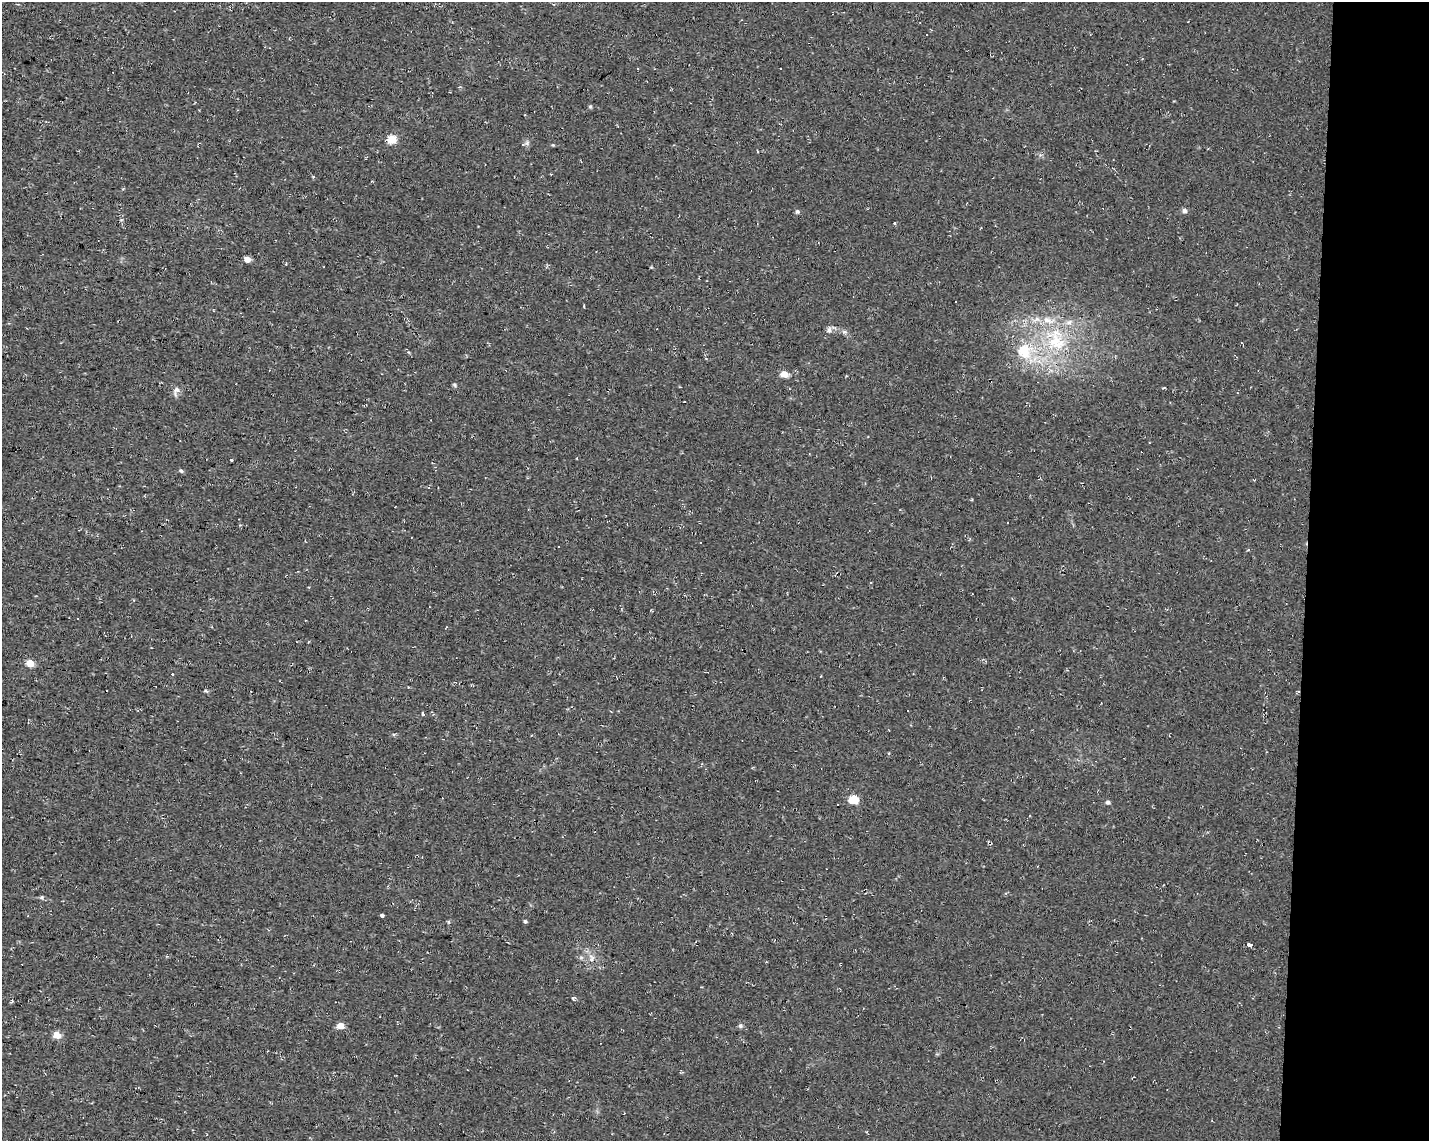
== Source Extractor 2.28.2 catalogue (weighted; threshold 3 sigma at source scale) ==
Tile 9 of 3 x 4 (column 3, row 3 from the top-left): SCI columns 3136-4562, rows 1141-2279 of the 4791 x 4560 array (HDU 1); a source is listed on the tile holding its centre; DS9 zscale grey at full resolution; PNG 1431 x 1143 px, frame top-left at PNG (2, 2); no overlay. Shown black and unused: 9% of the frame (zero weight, under 2 of 3 exposures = <1% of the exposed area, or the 3 px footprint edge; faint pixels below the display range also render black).
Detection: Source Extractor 2.28.2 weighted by HDU 2 'WHT'; one run over the whole footprint, this tile lists its part. Background 0.012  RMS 0.008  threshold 0.0358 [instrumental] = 3 sigma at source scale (4.5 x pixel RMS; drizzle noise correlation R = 1.50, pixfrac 1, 0.0396/0.0396 arcsec/px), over >= 5 px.
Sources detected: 46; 6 cosmic-ray / hot-pixel residue — not listed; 2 inside a brighter listed object's ellipse — not listed separately; the other 38 listed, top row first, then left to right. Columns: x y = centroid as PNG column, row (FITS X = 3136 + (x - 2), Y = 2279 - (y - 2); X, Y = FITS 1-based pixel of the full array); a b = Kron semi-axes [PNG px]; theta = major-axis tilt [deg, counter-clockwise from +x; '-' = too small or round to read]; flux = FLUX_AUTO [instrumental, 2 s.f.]
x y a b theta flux
638 68 3 2 - 1.4
781 68 3 2 - 0.87
590 106 6 4 0 0.95
392 139 5 5 - 30
527 143 7 5 47 1.9
313 177 5 3 - 0.72
1184 211 7 5 -16 2.3
797 212 6 5 - 1.5
895 223 4 3 - 0.81
247 259 5 4 - 9.2
324 266 2 2 - 0.57
955 301 3 2 - 0.89
830 330 9 5 86 2.3
844 332 8 5 -24 2.1
1056 340 41 29 -77 68
1024 351 21 18 -65 27
784 374 5 4 - 14
455 385 6 3 -71 1
176 390 14 7 72 3.8
230 460 3 3 - 2.8
181 471 5 4 - 1.3
1008 522 2 2 - 0.63
700 542 3 3 - 1.9
78 619 3 2 - 0.86
30 663 5 4 - 17
206 691 6 3 -35 1.1
423 714 3 3 - 3.1
854 799 5 5 - 33
1108 802 5 4 - 1.9
382 915 3 3 - 4.8
525 921 4 4 - 1.3
1250 945 5 3 - 22
591 958 13 4 -74 2.9
572 998 5 3 - 1.1
12 1001 5 4 - 1.1
341 1026 5 5 - 11
740 1026 6 5 - 1.8
57 1035 5 4 - 14